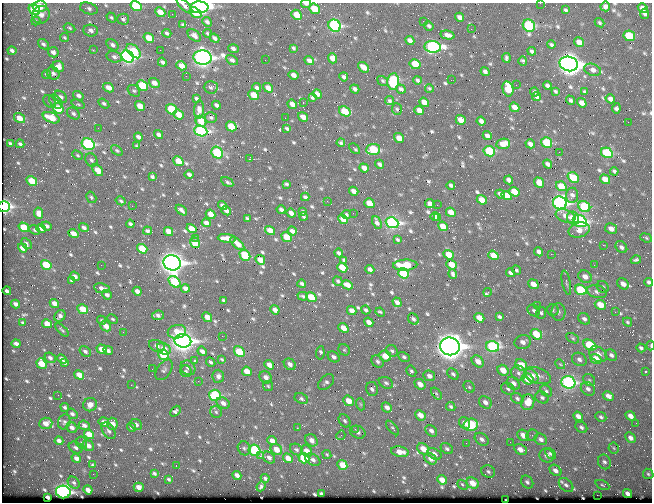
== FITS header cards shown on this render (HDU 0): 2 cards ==
NAXIS1  =                  650 / Width of table row in bytes
NAXIS2  =                  500 / Number of rows in table

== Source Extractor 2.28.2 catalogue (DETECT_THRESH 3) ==
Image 650 x 500 px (HDU 0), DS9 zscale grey, 1 PNG px = 1 image px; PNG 654 x 504 px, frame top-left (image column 1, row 500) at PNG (2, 3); each listed source drawn as its Kron ellipse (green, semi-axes under 4 px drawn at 4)
Background 361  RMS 1.4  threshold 4.27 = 3 sigma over >= 5 px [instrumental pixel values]
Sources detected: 715; of the 715, the 500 brightest by FLUX_AUTO listed and drawn (215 fainter detections omitted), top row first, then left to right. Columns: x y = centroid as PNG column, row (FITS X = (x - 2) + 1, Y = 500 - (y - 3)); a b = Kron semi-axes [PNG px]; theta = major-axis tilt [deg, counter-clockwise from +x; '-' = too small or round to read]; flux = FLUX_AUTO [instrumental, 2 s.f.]
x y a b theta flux
540 3 2 2 - 330
306 4 5 3 - 350
40 6 7 6 - 1500
136 6 6 4 -34 4300
185 6 10 4 -43 370
605 6 5 4 - 390
199 7 9 6 -2 30000
89 8 9 5 -17 280
643 8 5 4 - 570
314 9 5 5 - 2000
34 10 6 5 - 4400
565 10 4 3 - 160
160 12 5 4 - 1000
195 13 6 4 -37 1600
172 14 2 2 - 350
645 14 5 3 - 250
41 15 9 8 - 490
297 15 6 4 -44 1800
111 17 5 4 - 140
460 17 5 4 - 450
123 19 6 5 - 200
36 21 4 3 - 140
423 21 2 2 - 470
207 22 5 4 - 250
599 23 5 3 - 140
183 25 4 3 - 140
335 26 6 5 - 15000
429 26 5 3 - 190
529 26 6 5 - 9000
70 28 6 4 -28 140
471 29 2 2 - 150
91 31 7 6 - 420
167 33 4 3 - 190
207 33 4 3 - 170
194 35 8 5 -40 360
448 35 7 4 -13 480
629 36 6 5 - 3900
65 38 4 4 - 130
149 38 5 4 - 1400
215 38 5 3 - 270
410 40 5 4 - 450
579 42 5 4 - 730
43 44 6 4 -40 210
113 45 6 4 -41 290
551 45 4 3 - 170
433 47 8 6 -6 18000
293 48 4 3 - 170
234 49 5 3 - 350
93 50 3 2 - 420
160 50 2 2 - 590
12 51 4 3 - 250
134 51 9 5 -46 3500
532 51 4 3 - 210
53 52 5 5 - 380
128 56 7 5 -34 27000
114 57 8 5 -15 270
203 58 9 7 -5 45000
332 58 5 4 - 850
506 58 5 3 - 200
232 60 6 4 -31 260
265 60 2 2 - 170
309 61 5 4 - 490
523 61 4 3 - 160
162 62 5 3 - 240
415 64 6 5 - 2500
569 64 9 7 -15 68000
58 66 6 5 - 750
181 66 5 4 - 820
363 67 6 4 -42 790
593 70 8 6 -19 420
485 72 5 3 - 270
53 73 7 6 - 290
46 74 4 3 - 170
294 75 5 4 - 480
186 76 2 2 - 200
344 77 4 3 - 240
417 80 4 3 - 210
451 80 2 2 - 420
383 81 5 4 - 140
393 81 8 6 85 9200
154 83 6 4 -36 590
142 85 6 5 - 4100
516 85 2 2 - 220
547 86 4 4 - 300
211 87 7 6 - 250
108 88 6 4 -28 780
257 88 4 4 - 250
268 88 5 4 - 820
429 88 4 3 - 130
355 89 5 3 - 260
401 89 5 4 - 290
508 89 8 5 -76 2100
134 91 7 5 -42 180
555 91 4 3 - 140
534 92 4 3 - 180
585 92 4 3 - 160
317 94 5 4 - 440
254 95 5 4 - 1900
78 96 5 4 - 310
61 97 7 5 -38 310
312 97 4 3 - 160
537 97 5 4 - 280
196 99 4 3 - 200
610 99 5 4 - 500
571 100 5 3 - 210
389 101 4 3 - 140
49 102 7 5 -44 180
56 102 8 5 -48 240
424 102 5 4 - 770
104 103 6 4 -33 220
303 103 3 2 - 430
582 103 5 4 - 570
78 104 7 4 -21 130
292 104 5 4 - 630
216 105 4 3 - 250
140 106 5 4 - 1300
514 107 5 4 - 710
58 108 6 5 - 2800
616 108 5 4 - 280
171 109 6 4 -37 3900
397 109 6 5 - 150
199 110 9 5 87 460
419 110 5 4 - 740
345 111 6 4 -30 2400
73 114 7 5 -35 250
179 115 5 4 - 1400
303 117 5 4 - 690
19 118 6 4 -34 920
51 118 9 5 -23 1900
211 118 6 5 - 210
285 118 2 2 - 230
461 120 5 4 - 1100
201 121 6 5 - 1400
481 121 4 4 - 410
628 122 2 2 - 280
231 126 5 4 - 2600
98 128 2 2 - 140
287 128 4 3 - 160
201 131 6 5 - 14000
159 135 5 4 - 380
487 136 5 4 - 390
138 137 4 3 - 320
399 138 5 4 - 1000
341 143 4 4 - 170
547 143 6 5 - 5100
10 144 4 3 - 210
20 144 4 3 - 210
88 144 7 5 -27 13000
503 144 7 5 8 1100
530 144 5 4 - 410
137 146 4 3 - 150
355 148 6 2 -44 130
373 149 7 5 5 4900
117 150 6 4 -37 180
489 151 6 5 - 4800
559 152 2 2 - 350
217 153 6 5 - 6800
607 153 6 5 - 6600
78 155 6 4 -39 140
249 159 3 2 - 2800
91 160 7 6 - 250
178 161 5 4 - 1400
380 164 4 3 - 270
547 164 5 3 - 300
364 168 5 4 - 670
98 170 6 4 -56 1200
614 171 4 3 - 180
189 175 4 3 - 260
152 177 4 3 - 180
573 178 6 4 -37 2800
605 179 5 4 - 1100
509 180 4 4 - 400
32 181 5 4 - 1800
227 182 6 4 -32 190
539 183 5 4 - 1200
286 184 4 3 - 150
451 185 4 3 - 200
561 186 5 4 - 1500
354 191 5 4 - 510
514 192 5 4 - 1700
500 194 5 3 - 270
572 195 7 6 - 330
507 196 5 4 - 1400
91 197 6 4 -59 170
305 197 4 3 - 200
482 200 5 4 - 1000
121 201 5 4 - 170
327 201 2 2 - 170
369 203 5 4 - 1700
560 203 7 6 - 27000
430 204 5 4 - 510
437 205 2 2 - 250
4 206 5 5 - 17000
132 206 2 2 - 170
223 206 5 4 - 400
584 207 6 5 - 6800
181 210 7 3 -38 280
281 210 4 3 - 300
226 211 5 4 - 530
303 212 4 3 - 180
451 212 5 4 - 1100
39 213 6 4 -79 630
291 213 5 3 - 420
353 213 2 2 - 160
211 214 5 4 - 930
346 215 5 3 - 150
303 216 4 3 - 170
435 216 4 4 - 310
565 216 10 6 -21 550
247 218 4 3 - 140
438 218 3 3 - 310
573 218 6 6 - 1000
343 219 5 4 - 1100
580 221 7 5 -25 15000
206 223 5 4 - 440
377 223 7 4 -66 320
392 223 6 5 - 21000
130 224 4 3 - 240
47 226 5 4 - 280
443 226 5 4 - 1300
24 227 5 4 - 2100
41 228 5 4 - 380
84 228 5 4 - 300
611 228 6 5 - 630
191 229 5 4 - 1200
34 230 6 4 -41 170
270 230 5 4 - 1100
579 230 11 7 15 740
147 231 4 4 - 240
169 231 5 4 - 1100
292 231 5 4 - 480
73 233 5 4 - 910
287 237 5 4 - 2100
195 238 2 2 - 290
227 238 9 4 -7 1100
646 238 6 3 -23 130
397 240 4 3 - 140
195 243 5 5 - 2300
237 243 8 4 -43 960
26 244 6 4 -49 210
603 245 2 2 - 870
621 247 7 5 -47 300
23 248 5 4 - 880
142 249 5 4 - 2400
539 252 5 4 - 380
339 253 4 3 - 260
551 254 2 2 - 990
245 255 6 5 - 3900
449 255 5 4 - 1700
493 255 5 4 - 1200
260 260 5 4 - 900
344 260 4 3 - 150
636 260 5 3 - 180
172 263 9 7 -23 58000
46 265 5 4 - 3100
101 265 2 2 - 150
405 265 12 5 2 2800
452 265 5 4 - 1300
594 265 2 2 - 130
342 267 5 4 - 2300
370 269 4 3 - 290
516 270 5 3 - 170
403 273 6 4 -39 4600
511 273 4 4 - 350
453 274 5 3 - 230
75 276 5 4 - 330
585 277 7 6 - 630
72 280 4 3 - 150
338 281 5 4 - 140
175 282 7 5 -43 4700
649 282 4 4 - 210
566 283 12 3 -79 190
302 284 4 3 - 230
533 284 5 4 - 930
623 284 6 5 - 540
347 285 5 4 - 790
603 287 6 5 - 180
102 288 8 5 -10 440
185 288 4 4 - 440
581 290 6 5 - 5400
7 291 4 3 - 230
137 291 5 4 - 450
488 292 4 3 - 580
597 292 10 6 -16 360
107 295 5 4 - 340
303 296 5 3 - 160
311 297 5 4 - 2000
223 300 4 3 - 130
397 302 5 4 - 370
54 303 5 4 - 640
16 304 4 3 - 380
600 305 6 5 - 1600
538 306 3 2 - 420
83 309 5 4 - 1900
275 310 5 4 - 610
366 310 4 3 - 220
534 310 7 5 -34 220
553 310 6 5 - 170
352 311 5 4 - 600
380 312 5 3 - 160
559 312 9 7 88 340
615 312 2 2 - 450
541 313 6 5 - 200
158 315 6 5 - 270
60 316 6 5 - 320
207 317 5 4 - 1100
499 317 4 3 - 210
479 318 5 4 - 1100
113 319 5 3 - 140
413 319 6 4 -47 260
584 319 6 5 - 280
102 320 5 3 - 140
369 322 5 4 - 620
627 322 5 3 - 130
23 323 3 3 - 140
47 324 5 4 - 1100
106 326 6 5 - 960
343 328 5 4 - 1100
62 330 8 3 -45 140
123 332 2 2 - 360
177 332 9 6 11 1400
536 334 6 5 - 2300
222 336 2 2 - 610
573 338 7 4 -28 160
183 341 8 7 - 51000
523 342 8 7 - 540
16 344 4 3 - 320
590 345 7 5 -28 3900
651 345 5 2 - 130
157 346 8 5 -23 450
450 346 10 9 - 86000
493 346 6 5 - 14000
641 348 4 3 - 200
102 349 5 4 - 960
164 349 7 5 -33 1100
344 350 6 5 - 150
85 351 6 4 -34 260
108 351 5 4 - 250
202 351 5 4 - 380
392 351 6 5 - 220
239 352 6 4 -53 3700
320 353 7 4 82 350
598 354 9 7 -33 610
163 355 6 4 -33 4000
611 355 6 5 - 260
385 356 6 5 - 1400
334 357 6 5 - 300
404 357 6 4 -29 230
50 358 6 4 -40 270
62 359 5 4 - 350
579 359 7 6 - 380
596 359 6 4 -37 1800
194 360 3 3 - 200
222 360 4 3 - 130
377 361 7 5 -45 250
478 361 7 5 -44 750
64 362 4 3 - 220
211 362 5 3 - 190
41 364 6 4 -54 1700
290 364 6 5 - 500
560 364 5 4 - 130
269 365 5 4 - 840
521 365 6 5 - 1700
188 368 8 6 -47 300
152 369 2 2 - 150
164 370 11 7 56 340
503 370 6 5 - 1300
186 371 6 5 - 170
247 371 5 4 - 1300
411 371 6 4 -59 200
646 371 3 3 - 190
518 373 8 7 - 340
453 374 6 5 - 240
79 375 5 4 - 1000
218 376 6 6 - 320
429 376 6 5 - 480
532 376 8 5 -49 550
537 376 14 7 -20 750
266 377 6 5 - 490
528 379 6 5 - 2400
589 380 7 5 -46 180
198 381 2 2 - 370
326 382 9 6 42 300
568 382 7 6 - 18000
386 383 7 5 -27 230
513 383 7 5 -44 540
420 384 6 4 -39 780
131 385 2 2 - 180
268 386 5 5 - 140
469 387 6 5 - 150
372 389 7 6 - 260
508 389 7 5 -29 210
588 389 7 6 - 340
546 391 6 5 - 190
436 394 7 4 -53 140
58 395 2 2 - 370
215 395 6 5 - 7400
608 396 6 4 -30 490
542 397 7 5 -31 230
517 398 7 5 -36 220
301 399 7 5 -27 230
349 401 6 4 -39 1400
485 402 7 5 -41 470
528 402 8 6 74 1600
223 403 7 5 -33 500
360 404 6 4 -71 130
90 405 7 6 - 730
65 407 4 4 - 210
387 407 5 4 - 510
451 407 5 4 - 180
175 411 6 4 49 270
216 412 6 5 - 200
72 414 6 4 -38 290
420 415 6 4 -41 830
578 416 5 4 - 660
630 416 5 4 - 590
601 417 6 4 -26 180
345 421 7 5 -56 220
64 422 7 6 - 230
104 422 5 4 - 590
46 423 7 5 4 920
464 423 6 5 - 500
636 423 2 2 - 150
112 424 6 5 - 860
84 425 5 4 - 330
136 425 6 5 - 320
471 425 7 6 - 4400
131 427 4 4 - 230
581 427 6 5 - 240
72 428 6 5 - 390
297 428 3 3 - 140
393 428 9 4 -50 160
355 429 3 2 - 130
109 431 9 5 -57 290
431 431 6 5 - 360
358 432 8 6 -25 430
89 434 5 4 - 1700
341 435 5 3 - 160
523 435 6 5 - 940
532 435 6 5 - 180
630 438 6 4 -45 420
482 439 8 5 -37 360
541 439 7 5 -36 360
311 440 7 5 -45 610
59 441 4 4 - 410
272 441 5 4 - 630
510 442 2 2 - 240
82 443 6 5 - 210
466 443 2 2 - 250
88 446 6 5 - 640
76 448 7 5 -27 300
244 448 7 6 - 230
614 448 6 5 - 130
276 449 6 5 - 1200
423 449 6 5 - 1300
447 449 6 5 - 200
520 449 7 5 -27 700
255 450 6 5 - 6600
296 450 7 5 -34 230
306 451 6 5 - 900
400 452 9 5 -11 940
327 454 5 4 - 130
434 454 7 5 -29 490
550 454 6 4 -46 200
547 455 7 7 - 470
260 456 3 3 - 1200
76 458 5 4 - 440
269 458 7 5 -42 350
288 458 5 4 - 930
304 458 5 5 - 3700
431 459 7 5 -41 660
313 460 8 5 -29 370
604 462 7 6 - 270
93 465 4 3 - 150
342 465 5 4 - 1600
176 466 3 2 - 170
555 470 7 5 -40 440
488 472 7 6 - 240
154 473 4 3 - 190
93 474 2 2 - 240
648 474 5 5 - 170
237 475 5 4 - 450
265 478 4 3 - 220
169 479 4 3 - 130
442 480 5 4 - 1100
527 482 7 5 -50 230
74 483 7 5 -43 240
473 483 7 5 -27 1400
463 485 6 4 -41 180
566 485 8 5 -42 340
602 485 7 4 -27 160
261 486 5 3 - 210
139 487 5 4 - 690
88 490 5 4 - 630
63 492 7 6 - 24000
321 494 4 3 - 240
627 494 5 4 - 510
597 495 2 2 - 1500
47 497 4 3 - 380
506 500 2 2 - 130
At the frame edge (FLAGS 8, measured only in part): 8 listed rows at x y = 540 3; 306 4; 136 6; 185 6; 605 6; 4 206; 649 282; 651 345
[215 fainter detections neither listed nor drawn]